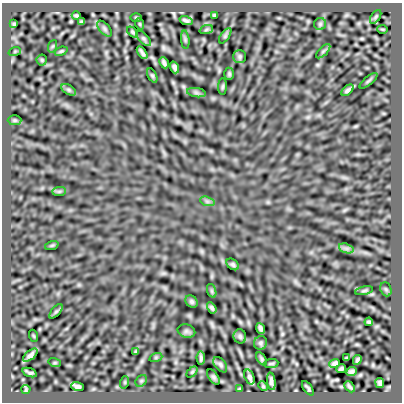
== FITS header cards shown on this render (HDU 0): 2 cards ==
NAXIS1  =                  400
NAXIS2  =                  400

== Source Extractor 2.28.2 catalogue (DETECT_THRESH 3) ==
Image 400 x 400 px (HDU 0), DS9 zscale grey, 1 PNG px = 1 image px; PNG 404 x 404 px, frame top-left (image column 1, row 400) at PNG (2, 3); each listed source drawn as its Kron ellipse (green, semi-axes under 4 px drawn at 4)
Background -4.56e-06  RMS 1.9e-04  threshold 5.84e-04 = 3 sigma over >= 5 px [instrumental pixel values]
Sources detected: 77; all 77 listed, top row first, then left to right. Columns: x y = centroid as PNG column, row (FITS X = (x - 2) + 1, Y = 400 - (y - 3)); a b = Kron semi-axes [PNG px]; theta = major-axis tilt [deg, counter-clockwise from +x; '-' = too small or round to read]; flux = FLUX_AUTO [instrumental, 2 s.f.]
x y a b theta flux
214 15 3 3 - 0.013
76 16 4 3 - 0.02
136 17 5 3 - 0.012
376 17 8 4 56 0.019
186 20 6 3 -17 0.028
82 22 3 3 - 0.016
14 24 4 3 - 0.018
140 24 6 3 -71 0.013
320 24 6 6 - 0.022
104 29 9 5 -49 0.026
382 29 5 3 - 0.013
206 30 7 4 19 0.02
133 32 6 4 -47 0.021
225 36 9 4 55 0.021
144 38 9 5 -48 0.024
185 40 9 3 -85 0.022
53 46 6 4 70 0.017
15 51 6 4 19 0.015
61 51 6 4 21 0.019
323 51 9 3 45 0.025
142 53 7 3 -56 0.031
240 57 6 6 - 0.024
42 60 5 5 - 0.015
164 63 6 3 -64 0.03
174 67 6 3 -71 0.034
229 74 6 5 - 0.02
152 75 8 4 -63 0.019
368 81 11 4 40 0.02
223 87 8 4 89 0.018
69 90 8 4 -31 0.024
348 90 7 3 40 0.033
196 93 9 4 -8 0.03
15 120 7 5 -1 0.02
59 191 7 4 1 0.021
207 201 7 4 -19 0.028
52 245 7 4 19 0.015
346 248 7 4 -18 0.037
233 264 7 5 -40 0.026
386 289 7 5 -68 0.02
212 291 7 4 -71 0.022
364 291 9 4 11 0.023
192 302 7 5 -45 0.026
212 308 6 4 -57 0.027
56 311 9 4 48 0.021
369 322 4 3 - 0.019
260 328 5 3 - 0.03
186 331 9 6 -14 0.03
34 336 6 4 -70 0.01
240 336 7 6 - 0.026
260 343 7 6 - 0.026
136 352 4 3 - 0.014
30 355 9 4 41 0.043
156 357 6 4 19 0.016
201 358 6 3 -87 0.027
346 358 4 2 - 0.011
262 359 7 4 -57 0.023
357 360 5 3 - 0.023
55 363 6 4 -18 0.013
335 363 5 4 - 0.032
271 364 7 3 5 0.016
220 365 9 5 -51 0.029
341 369 5 3 - 0.024
192 372 6 4 45 0.015
351 372 5 4 - 0.032
30 373 7 3 -21 0.028
213 377 9 4 -53 0.028
249 377 8 4 -71 0.037
141 381 6 5 - 0.02
271 381 9 3 -83 0.041
125 382 6 4 72 0.014
380 383 5 4 - 0.029
77 386 6 4 -18 0.038
263 386 5 4 - 0.015
350 387 6 2 -46 0.025
308 388 8 3 -55 0.025
26 389 4 4 - 0.014
239 389 3 3 - 0.014